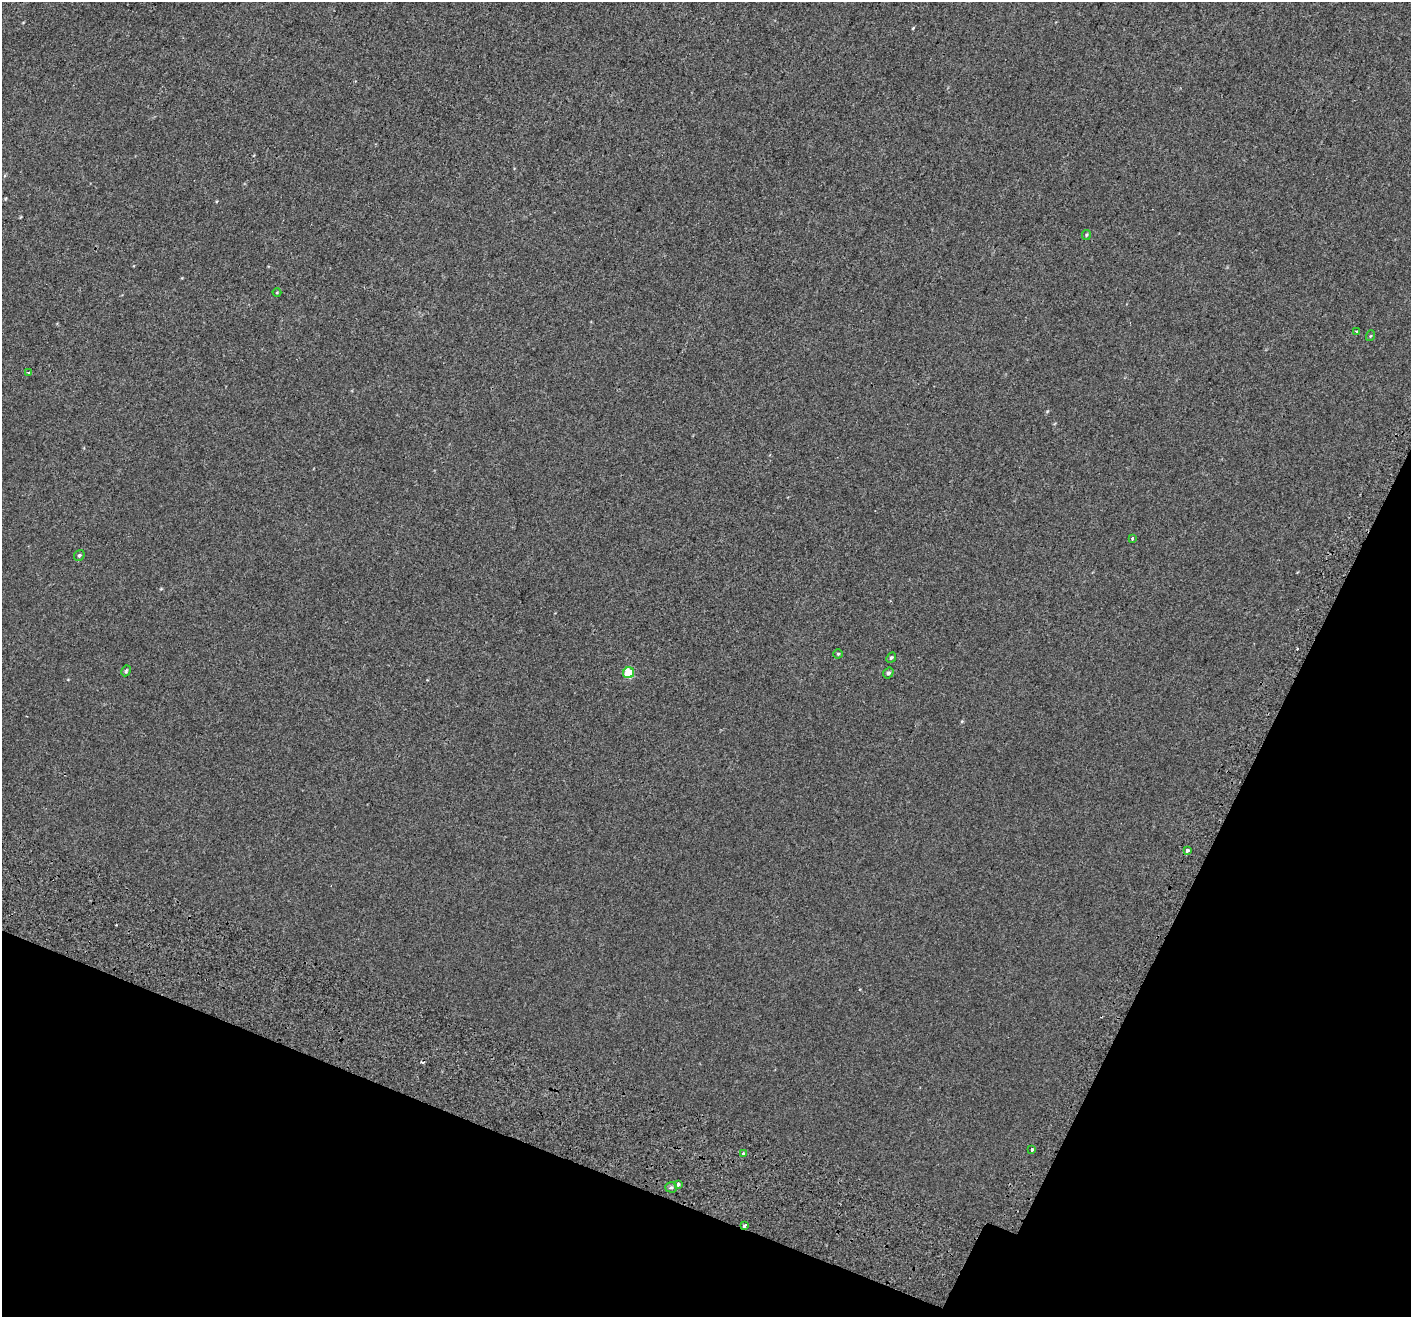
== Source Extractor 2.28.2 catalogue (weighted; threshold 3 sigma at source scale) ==
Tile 15 of 4 x 4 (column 3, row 4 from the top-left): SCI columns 2897-4305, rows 384-1698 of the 5785 x 5965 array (HDU 1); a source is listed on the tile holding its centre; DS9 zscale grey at full resolution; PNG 1413 x 1319 px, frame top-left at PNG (2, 2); each listed source drawn as its Kron ellipse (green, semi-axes under 4 px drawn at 4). Shown black and unused: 20% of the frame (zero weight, under 2 of 3 exposures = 6% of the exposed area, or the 3 px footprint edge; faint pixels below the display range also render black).
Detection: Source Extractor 2.28.2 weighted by HDU 2 'WHT'; one run over the whole footprint, this tile lists its part. Background 0.00147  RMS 0.0064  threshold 0.0287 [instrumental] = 3 sigma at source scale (4.5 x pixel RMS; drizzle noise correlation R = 1.50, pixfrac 1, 0.0396/0.0396 arcsec/px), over >= 5 px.
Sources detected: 21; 3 cosmic-ray / hot-pixel residue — neither listed nor drawn; the other 18 listed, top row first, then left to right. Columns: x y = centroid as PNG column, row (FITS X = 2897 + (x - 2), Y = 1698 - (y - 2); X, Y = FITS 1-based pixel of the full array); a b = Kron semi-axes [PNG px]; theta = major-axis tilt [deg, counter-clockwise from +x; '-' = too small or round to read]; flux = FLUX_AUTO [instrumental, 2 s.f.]
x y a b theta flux
1086 235 5 4 - 0.66
277 292 4 3 - 0.45
1356 331 3 3 - 1.3
1370 336 5 3 - 0.52
29 372 3 3 - 1
1132 539 3 2 - 1.5
79 555 6 5 - 1
838 654 4 4 - 0.68
891 657 5 4 - 0.9
126 671 5 4 - 0.77
629 673 6 5 - 21
888 673 6 5 - 1.2
1187 851 4 3 - 6.9
1032 1149 4 3 - 1.6
744 1154 3 3 - 6.9
678 1184 3 3 - 1.7
671 1187 6 5 - 1
744 1226 3 3 - 5.9
Overlapping masked pixels (flux is a lower limit): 1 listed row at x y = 744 1226